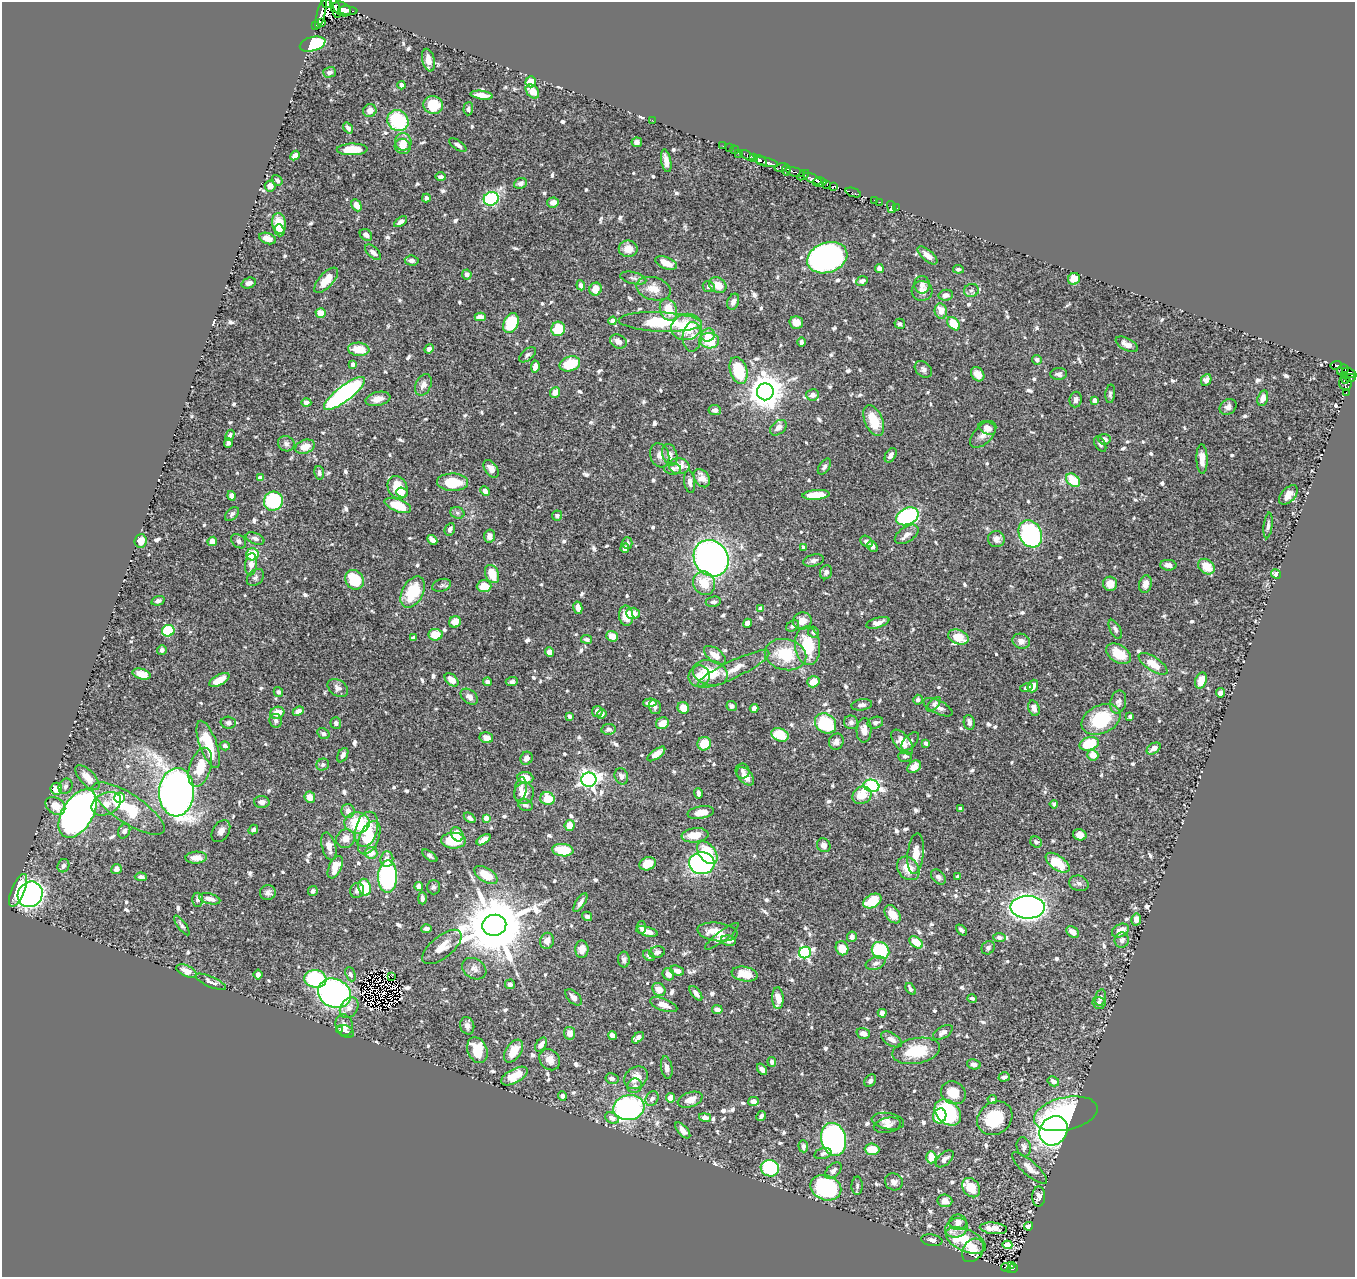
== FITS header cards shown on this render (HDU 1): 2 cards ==
NAXIS1  =                 1353
NAXIS2  =                 1275

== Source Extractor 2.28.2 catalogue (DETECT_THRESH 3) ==
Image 1353 x 1275 px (HDU 1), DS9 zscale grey, 1 PNG px = 1 image px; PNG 1357 x 1279 px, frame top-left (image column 1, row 1275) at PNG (2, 2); each listed source drawn as its Kron ellipse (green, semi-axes under 4 px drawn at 4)
Background 0.442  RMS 0.014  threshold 0.0418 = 3 sigma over >= 5 px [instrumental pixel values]
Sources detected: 816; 8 with non-positive FLUX_AUTO (blend fragments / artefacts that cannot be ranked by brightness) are neither listed nor drawn; of the other 808, the 500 brightest by FLUX_AUTO listed and drawn (308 fainter detections omitted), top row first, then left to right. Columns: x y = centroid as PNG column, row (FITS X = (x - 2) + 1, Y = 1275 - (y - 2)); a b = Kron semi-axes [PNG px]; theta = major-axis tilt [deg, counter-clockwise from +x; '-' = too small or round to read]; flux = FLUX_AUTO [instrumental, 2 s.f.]
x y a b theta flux
327 3 5 3 - 190
335 8 11 4 -75 510
342 9 9 6 -32 580
348 11 9 3 -5 310
321 14 16 4 76 150
321 22 4 2 - 71
316 25 2 2 - 8.4
313 44 13 7 15 64
428 60 11 6 -77 9.2
330 72 6 5 - 3.3
531 82 5 5 - 23
401 85 4 4 - 3.3
532 91 8 5 -48 10
482 95 11 4 -8 8.6
433 105 10 9 - 25
468 109 6 4 86 2.4
370 110 6 6 - 6.4
652 120 2 2 - 33
398 121 11 10 - 64
348 128 6 4 -54 3
403 142 8 8 - 8.4
637 142 5 4 - 4.3
458 145 10 4 -33 3.4
403 146 8 7 - 9.4
723 146 2 2 - 6.5
730 148 3 2 - 14
352 149 15 6 1 21
735 150 4 2 - 10
738 153 2 2 - 8.7
295 155 5 4 - 5.5
747 155 8 3 -28 91
754 157 4 3 - 170
760 160 7 3 -36 310
666 161 11 5 -79 6.3
767 162 12 4 -14 500
781 167 6 3 15 110
786 170 5 4 - 110
795 172 10 3 -16 84
803 175 7 4 34 130
441 177 5 4 - 2.5
812 179 10 3 -25 440
277 180 6 4 -51 2.8
819 182 7 4 0 550
521 183 6 5 - 3.9
827 184 4 3 - 150
270 186 6 5 - 5.8
834 186 4 3 - 170
853 193 8 3 -20 46
426 198 4 4 - 2.3
491 199 7 6 - 79
874 200 2 2 - 4.8
553 202 6 5 - 7
880 202 2 2 - 3.3
356 205 6 4 -63 9.3
891 207 6 3 -77 7.7
897 208 2 2 - 2.6
400 222 7 4 33 3.3
279 223 10 7 -81 21
279 230 6 5 - 4.8
366 235 7 5 -40 3.7
268 238 9 5 -20 9.9
628 249 9 8 - 11
373 252 10 5 -43 5
927 255 12 5 -41 5.7
827 258 21 15 19 310
412 261 7 5 -6 3.1
666 263 11 6 -20 14
879 268 4 4 - 4.7
958 269 5 4 - 2.5
467 274 5 4 - 5.3
633 278 13 6 -13 3.8
1074 279 6 5 - 14
326 280 16 7 48 14
862 281 6 4 26 3.6
249 283 7 5 19 3.5
581 285 5 4 - 4.1
718 285 9 7 -32 11
922 285 9 8 - 4.3
709 287 6 5 - 3.7
595 289 6 6 - 12
653 289 17 11 -14 14
971 290 7 6 - 2.8
922 291 10 10 - 6.8
946 295 7 5 9 5.1
733 302 8 5 68 4.2
668 310 11 8 -69 20
941 311 8 6 -77 9.9
321 313 5 4 - 13
480 317 5 4 - 6.2
613 321 4 4 - 9.9
660 322 41 9 -3 54
796 322 7 6 - 9.9
511 323 10 7 66 42
900 324 5 5 - 2.8
954 324 7 5 -51 22
686 327 15 13 16 41
558 329 7 7 - 29
708 335 7 6 - 8.5
692 337 15 9 87 7.3
618 341 8 6 -25 6.5
709 341 10 7 -4 27
801 342 5 4 - 3.3
1127 344 12 6 -28 6.2
359 349 10 6 -4 21
429 349 5 4 - 4.2
528 355 10 5 38 2.7
1037 360 5 4 - 3
353 364 4 4 - 5
570 364 10 7 18 32
1336 365 6 3 3 110
535 367 6 4 82 6.2
923 369 9 7 -40 3.6
738 370 14 8 -71 49
1343 370 6 5 - 130
1349 373 7 2 -25 16
978 374 8 6 -52 7.9
1059 374 8 6 4 3
1344 375 3 3 - 22
1350 377 6 4 0 130
1206 380 6 5 - 5.4
1345 380 4 3 - 97
1345 384 7 6 - 160
423 385 11 7 65 6.7
555 392 5 5 - 9.6
765 392 8 8 - 1900
344 393 25 7 37 250
1346 393 4 2 - 14
1110 394 9 5 85 2.5
812 395 6 5 - 7
1263 398 8 5 73 6.5
378 399 12 7 13 8.8
1076 400 8 6 82 3.8
1095 400 4 4 - 8.5
306 403 5 4 - 3.7
1228 407 9 7 36 4.2
715 410 6 5 - 3.7
874 421 16 8 -67 25
778 428 9 6 41 5.4
987 428 9 6 -25 7.9
230 435 6 3 60 2.9
983 435 16 9 45 6.7
1104 439 6 5 - 4
228 443 5 4 - 3.8
286 444 8 7 - 3.4
1100 444 8 5 -58 2.5
305 447 10 6 20 12
660 455 12 9 -70 6.3
670 455 11 7 -72 7
891 455 8 5 58 4.5
1202 459 14 5 -88 10
679 466 10 8 -6 14
824 467 9 5 56 2.8
491 469 10 6 -55 7.1
672 469 8 6 -6 3.7
319 473 7 5 -79 2.3
260 478 4 4 - 6.6
702 478 10 7 -54 8.5
1073 480 8 5 -40 27
452 482 15 8 -2 30
690 482 11 5 -83 4.1
398 487 12 9 -59 25
485 491 5 4 - 4.2
402 493 6 4 -21 3.3
816 495 13 5 4 20
1288 495 11 7 47 8
231 496 5 4 - 4.5
273 501 10 9 - 91
398 505 14 6 -20 25
457 513 7 5 -22 2.6
232 514 8 5 46 2.4
557 515 5 5 - 2.6
907 516 12 8 25 140
1268 525 13 4 84 3.5
450 529 6 5 - 4.4
907 534 13 7 33 6.4
1030 534 14 11 -61 190
490 536 6 5 - 5.1
255 538 10 5 -21 3.5
996 539 8 8 - 5.5
432 540 5 4 - 5
141 541 7 6 - 9.9
212 541 5 4 - 7.1
239 541 8 6 -41 2.8
867 542 6 5 - 3.9
627 543 6 5 - 2.4
873 546 6 4 -57 3.3
804 547 4 3 - 2.4
625 548 5 4 - 5.5
252 554 6 6 - 23
711 558 19 16 -55 400
814 560 10 6 14 3.7
251 564 11 6 85 9.6
1168 565 8 5 -3 4.6
1206 567 9 7 -37 17
826 572 7 6 - 3.6
492 574 9 6 -66 18
1276 574 5 4 - 5.4
255 577 10 7 45 2.9
355 580 10 9 - 33
704 583 12 10 -66 21
1110 584 7 7 - 7.9
1145 584 9 6 78 7.6
442 585 9 6 18 2.3
484 586 7 6 - 14
413 592 17 10 61 37
158 601 7 4 16 3.1
713 602 8 5 10 2.7
578 608 6 4 -78 7.4
761 609 4 4 - 9.1
633 613 6 5 - 9.4
626 616 10 7 -86 15
802 621 9 8 - 9.6
455 622 6 5 - 11
748 623 5 4 - 5.2
878 623 12 5 16 5.3
793 626 7 5 31 3
1115 629 10 5 -61 2.9
168 631 6 5 - 45
813 632 6 5 - 3
435 635 7 5 -6 22
612 636 6 5 - 12
958 637 11 7 -22 18
413 638 4 4 - 3
586 639 5 4 - 2.5
1021 641 9 7 -19 5.2
808 646 19 12 -84 40
162 650 5 4 - 2.6
549 652 5 4 - 6.4
1118 654 13 8 -32 22
715 655 13 6 -36 8.9
786 655 21 15 -12 37
1153 664 17 7 -34 17
733 669 39 8 25 15
710 673 18 12 -14 30
142 674 9 5 -16 10
699 676 11 10 - 11
219 680 11 5 29 13
452 680 8 5 -43 8.5
1201 681 8 5 70 11
488 682 4 4 - 3.9
512 682 6 4 4 2.5
813 682 6 5 - 12
1033 686 6 5 - 7.2
338 688 11 8 -34 4.5
1026 688 6 4 16 3.1
278 692 5 4 - 2.6
1221 693 5 4 - 4.6
469 697 10 6 -38 5
918 700 5 4 - 2.6
1118 702 12 7 77 4.8
650 703 7 4 4 7.1
934 704 9 4 46 2.4
862 705 10 5 7 4.2
732 706 5 4 - 3
655 707 7 5 -75 3.5
938 707 16 6 -26 6.4
683 708 6 5 - 11
754 708 4 4 - 4.7
1034 708 8 5 -72 5.4
298 711 6 4 23 6.1
597 711 5 5 - 4.4
277 713 7 6 - 12
602 714 5 4 - 2.8
570 716 4 3 - 2.4
1130 717 4 3 - 2.4
1101 719 20 14 26 48
276 721 7 6 - 3.7
851 722 7 7 - 3.5
969 722 7 5 -79 4.3
228 723 8 6 -2 2.7
336 723 6 5 - 2.7
662 723 6 5 - 9.5
826 723 11 9 -37 55
875 723 8 5 15 2.9
608 729 7 5 8 2.7
864 730 12 7 87 8.8
323 734 6 5 - 2.3
780 735 9 6 -22 27
486 738 7 5 -12 7.7
910 741 11 6 48 3.4
836 742 8 7 - 4.7
902 742 14 7 -51 12
926 743 4 3 - 2.7
208 744 25 8 -70 36
704 744 7 6 - 21
1089 744 10 6 15 34
225 746 5 4 - 3
1154 748 8 5 35 4.9
656 754 10 4 37 7.5
343 755 8 5 62 3.4
1093 755 5 5 - 13
905 756 7 5 0 2.4
526 758 7 6 - 6.5
323 765 6 5 - 2.9
200 767 20 10 72 20
914 767 7 5 38 8.6
742 771 7 7 - 2.7
621 776 8 6 -68 3.3
745 776 11 6 -48 8
87 778 16 7 -46 12
525 778 8 6 -7 15
589 780 7 7 - 380
65 786 8 6 59 2.8
871 786 8 6 -15 150
56 789 6 6 - 14
521 789 12 6 80 5.3
177 792 24 17 87 1100
524 793 11 10 - 12
698 793 5 3 - 3.3
862 795 10 8 33 18
310 797 6 5 - 9.3
119 798 5 5 - 28
547 799 7 6 - 18
262 802 7 6 - 4.2
106 804 15 11 25 10
1054 804 4 4 - 2.7
525 805 8 5 -26 4
55 806 11 8 -35 13
128 808 42 14 -34 53
960 809 4 3 - 2.5
348 811 7 6 - 6.5
701 812 13 6 9 9.9
78 814 26 15 59 750
470 818 6 4 -36 2.7
486 818 4 4 - 11
357 823 12 10 -2 44
570 825 5 5 - 11
367 829 18 11 75 22
253 830 5 4 - 2.6
124 831 7 5 64 4.1
221 831 12 8 58 5.6
457 834 7 5 -56 11
695 835 13 7 5 15
1080 835 7 5 -15 9
369 838 18 9 67 26
346 839 10 9 - 8
484 840 8 4 34 6.6
453 841 12 8 -1 35
1036 842 6 5 - 2.8
824 845 7 6 - 4.3
329 846 14 7 -75 7.3
563 850 11 6 -6 29
371 853 6 5 - 11
707 853 13 8 -52 35
916 854 20 8 84 12
430 856 9 4 -36 2.8
196 858 11 6 2 7.5
387 859 7 6 - 6
702 863 13 11 -2 200
1058 863 14 7 -36 31
648 864 8 6 19 13
63 866 7 5 64 2.9
335 867 12 6 65 13
908 868 13 10 -51 16
116 869 5 5 - 4.2
486 875 13 7 -31 21
958 876 4 3 - 2.3
141 877 6 4 -3 2.6
388 877 16 9 89 180
938 877 8 6 -47 2.9
1079 883 10 7 -16 3.9
419 886 4 4 - 6.2
364 887 8 6 -79 30
434 887 7 6 - 2.4
18 890 17 6 67 25
357 890 7 6 - 3.3
313 891 5 4 - 3
268 892 8 7 - 3.8
30 894 13 12 - 330
422 898 6 3 90 3.3
210 899 11 5 -14 7.4
197 900 7 5 89 3
872 901 10 6 29 21
580 903 11 4 57 3.8
1028 907 17 11 0 740
892 914 10 7 -54 11
587 916 5 4 - 3.1
1136 919 6 5 - 6.2
182 925 12 4 -54 2.5
494 925 12 10 14 9500
641 927 6 4 -81 2.4
426 929 5 4 - 2.6
961 930 6 3 -46 2.8
1120 931 9 6 25 10
647 932 11 4 -15 7.7
717 932 20 9 -8 17
1073 932 7 5 -39 6.7
722 936 21 5 37 6.3
852 937 5 5 - 4.2
999 938 6 4 -8 3.3
1122 940 7 7 - 3.5
547 941 8 7 - 6.8
728 941 7 5 -8 5.4
916 942 7 5 -37 17
442 947 24 11 39 14
842 948 7 6 - 18
988 948 7 6 - 2.8
582 949 8 6 -90 8.9
881 951 9 8 - 58
657 952 8 6 19 3.1
805 953 6 6 - 140
649 956 6 4 -37 2.5
624 959 8 6 89 2.8
876 963 10 6 20 3.7
474 969 13 9 -32 5.9
186 971 10 5 -26 8.4
677 971 7 5 -22 5.6
350 974 7 4 -68 2.4
668 974 6 5 - 6.2
745 974 13 7 -10 16
258 975 5 4 - 3.8
391 977 4 3 - 4.6
315 979 11 9 -8 86
211 982 16 5 -24 4.6
510 984 5 5 - 3.3
659 989 7 6 - 10
911 989 6 4 -55 3.4
334 993 17 14 -27 290
696 993 8 4 -51 4.3
573 997 10 5 -45 5
1100 997 8 5 76 2.8
778 998 11 5 -87 11
972 998 5 4 - 2.4
1099 1003 6 6 - 3.5
664 1005 14 6 -20 8
349 1008 11 8 54 6.1
717 1010 5 4 - 6.3
882 1013 4 4 - 12
344 1025 11 9 -73 6
467 1026 9 7 -75 4.1
339 1030 2 2 - 11
346 1031 9 5 -28 4.6
943 1032 11 5 30 4.5
569 1033 6 5 - 8.5
863 1033 7 5 -19 4.7
612 1035 5 4 - 4.3
638 1038 7 4 42 4.5
891 1039 11 6 -31 5.6
541 1045 8 5 55 6
477 1050 13 9 -67 26
513 1051 13 7 56 18
916 1051 24 12 11 37
550 1060 11 9 -48 8.2
772 1062 5 4 - 2.5
974 1064 7 5 -11 3.3
667 1068 11 5 -80 5.3
762 1069 6 4 -54 4.4
514 1076 15 7 28 17
1004 1077 6 4 18 2.5
636 1078 13 10 39 12
612 1079 6 5 - 3.6
870 1081 7 5 53 2.5
1053 1081 6 5 - 4.6
635 1086 7 7 - 3.1
953 1093 13 11 -27 18
562 1096 5 4 - 3.1
670 1098 5 4 - 11
652 1099 8 6 57 3.6
690 1100 13 7 19 8.8
992 1100 5 4 - 2.4
754 1101 5 4 - 6.1
629 1108 16 12 9 190
948 1112 15 11 -43 89
1066 1114 32 16 12 120
761 1116 5 3 - 2.7
940 1116 7 6 - 29
705 1117 6 4 -12 4.5
612 1118 7 5 -25 4.6
995 1118 19 15 38 47
888 1121 16 8 -10 6.4
887 1125 14 7 12 5.5
683 1130 10 5 -48 6.4
1054 1131 15 13 53 610
834 1139 16 12 -77 270
803 1146 6 5 - 3.6
1024 1147 10 7 -78 3.8
872 1149 7 5 -2 19
823 1154 9 5 15 3
931 1157 6 5 - 13
945 1159 11 6 43 4.6
770 1168 9 8 - 72
1029 1168 22 7 -41 9.1
833 1171 10 6 45 3.9
894 1182 9 8 - 4.5
857 1186 9 5 89 2.3
826 1188 16 12 -20 110
971 1188 10 8 -53 22
1039 1196 10 6 89 6.8
945 1201 7 6 - 7.4
958 1222 8 8 - 4.8
1028 1226 4 4 - 5.2
956 1228 12 9 23 9.1
993 1228 14 5 -5 10
932 1240 10 6 -9 3.9
966 1240 21 11 -24 39
1007 1245 5 4 - 28
973 1250 13 9 52 11
1011 1266 3 2 - 14
1006 1268 5 3 - 35
1012 1268 6 3 19 35
At the frame edge (FLAGS 8, measured only in part): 1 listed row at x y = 327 3
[308 fainter detections neither listed nor drawn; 8 non-positive-flux detections neither listed nor drawn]